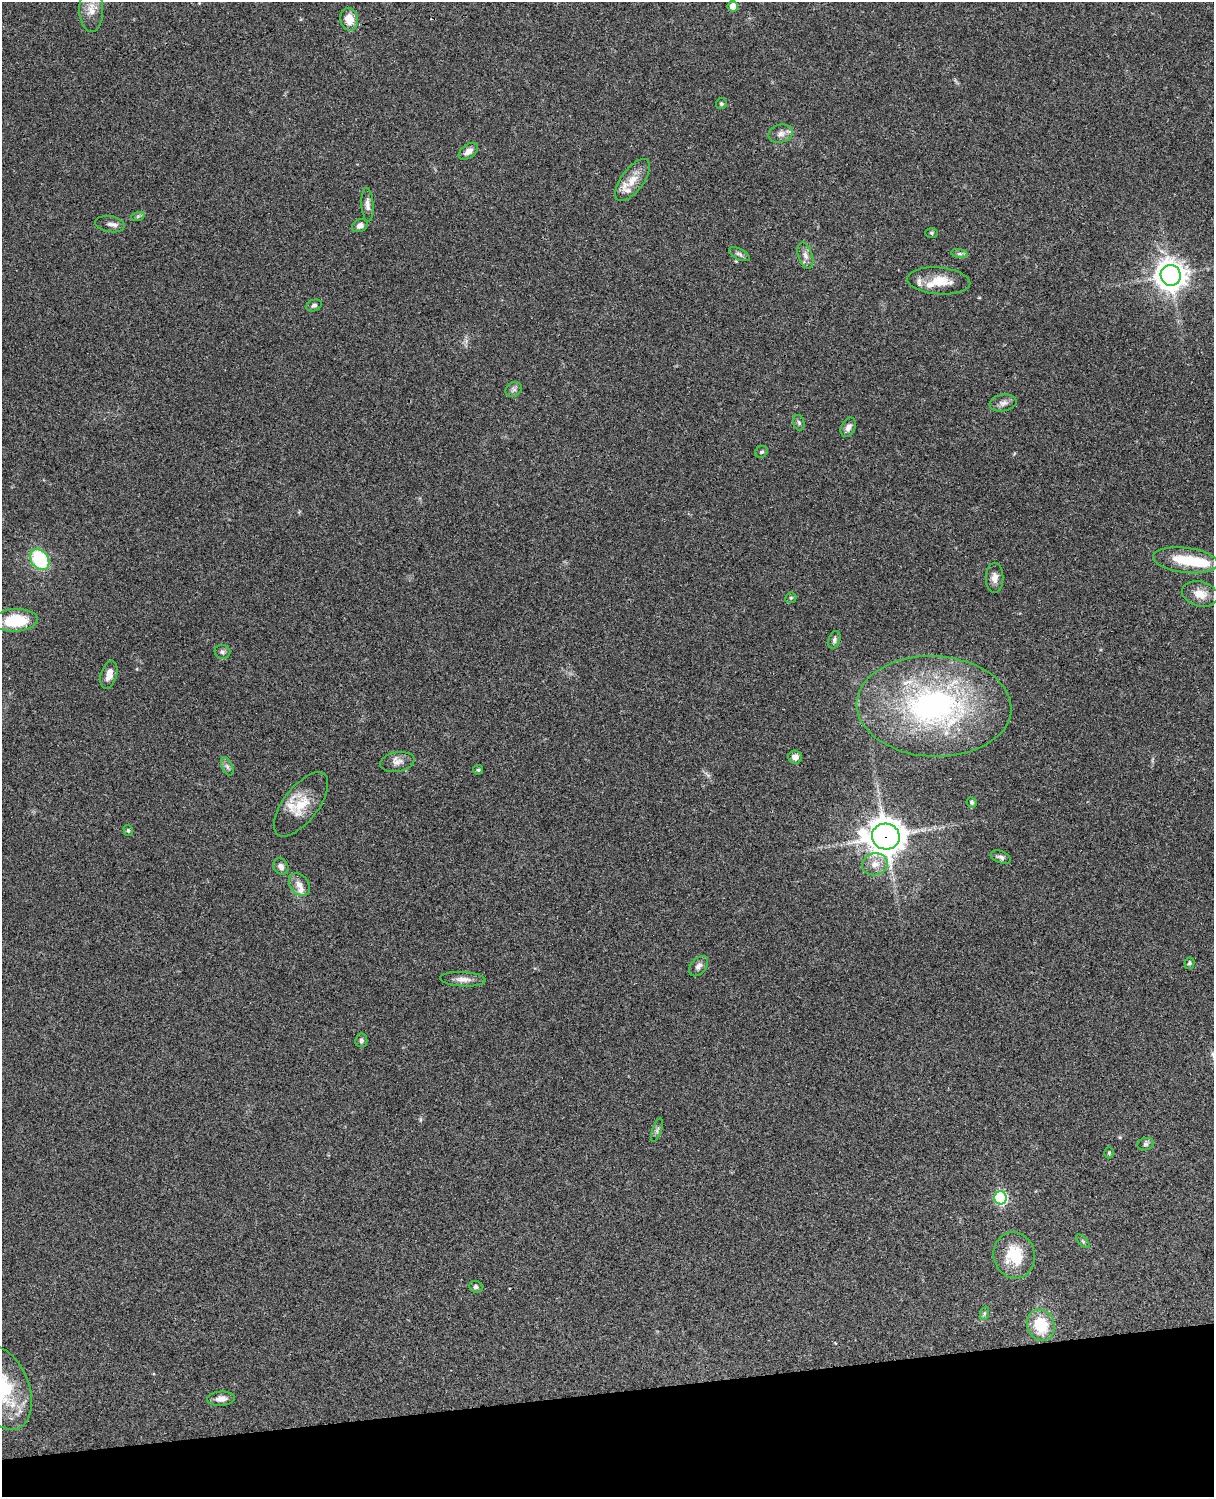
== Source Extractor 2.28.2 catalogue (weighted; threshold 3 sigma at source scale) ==
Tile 10 of 4 x 3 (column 2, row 3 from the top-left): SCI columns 1333-2544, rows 278-1772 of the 5088 x 4927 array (HDU 1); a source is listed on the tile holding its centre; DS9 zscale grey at full resolution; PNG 1216 x 1499 px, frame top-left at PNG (2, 2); each listed source drawn as its Kron ellipse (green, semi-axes under 4 px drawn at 4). Shown black and unused: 7% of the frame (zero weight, under 3 of 4 exposures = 6% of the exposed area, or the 3 px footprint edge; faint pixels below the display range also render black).
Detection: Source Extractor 2.28.2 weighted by HDU 2 'WHT'; one run over the whole footprint, this tile lists its part. Background 0.096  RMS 0.0063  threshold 0.0284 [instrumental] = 3 sigma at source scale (4.5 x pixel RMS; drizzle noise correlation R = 1.50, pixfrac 1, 0.05/0.05 arcsec/px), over >= 5 px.
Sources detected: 65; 1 inside a brighter object's white glare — neither listed nor drawn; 4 inside a brighter listed object's ellipse — not listed separately; the other 60 listed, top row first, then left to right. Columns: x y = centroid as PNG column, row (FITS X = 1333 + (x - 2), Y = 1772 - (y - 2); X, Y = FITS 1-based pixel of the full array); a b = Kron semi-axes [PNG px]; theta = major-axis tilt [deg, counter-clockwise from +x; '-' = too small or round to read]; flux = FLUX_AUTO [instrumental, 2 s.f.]
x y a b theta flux
733 6 5 5 - 6
91 10 22 12 -89 8.3
349 19 11 9 -80 8.6
721 104 6 5 - 1.1
781 134 12 9 15 3.8
468 151 11 6 37 3.8
632 180 25 11 53 10
367 205 17 6 -86 3.3
138 216 7 4 19 1.2
110 224 15 8 -9 3.2
360 226 8 6 25 2.6
931 233 6 5 - 0.95
739 254 11 5 -26 1.8
959 254 8 4 -8 1.6
805 256 13 7 -71 3.5
1171 275 10 10 - 760
939 281 32 13 -5 14
314 305 8 5 21 1.4
514 389 9 7 27 1.9
1003 403 13 8 10 3.3
799 423 8 5 -74 1.3
848 427 10 7 63 3
761 452 7 5 30 1.2
40 559 11 8 -54 43
1185 560 33 12 -7 22
995 578 15 9 89 4.3
1200 594 18 12 -15 8
791 598 6 5 - 0.91
15 620 22 11 3 26
834 640 9 5 71 1.8
222 652 8 7 - 1.6
109 675 14 8 75 5.6
934 706 77 50 -3 160
795 757 7 6 - 3.2
397 762 17 9 10 4.4
227 766 10 5 -63 1.9
478 770 5 4 - 0.74
972 802 5 5 - 1.2
301 804 38 17 52 16
128 830 6 4 -75 0.91
886 836 14 13 - 1200
1001 857 10 6 -22 2.1
875 864 13 11 13 6.1
281 866 8 7 - 3
299 885 12 9 -52 4.5
1190 963 6 4 78 1.2
699 966 12 7 49 2.8
463 979 23 7 -3 4.7
361 1040 7 6 - 1.7
657 1130 12 4 71 1.7
1146 1144 8 6 15 1.5
1109 1153 5 4 - 0.78
1000 1198 6 6 - 83
1083 1241 8 3 -45 0.89
1014 1255 23 20 -76 22
476 1287 7 6 - 1.6
985 1313 7 4 70 1.3
1041 1325 16 13 -68 21
2 1388 44 27 -68 49
221 1399 14 7 4 3.6
Overlapping masked pixels (flux is a lower limit): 1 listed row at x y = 886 836
Isophote crosses this tile's border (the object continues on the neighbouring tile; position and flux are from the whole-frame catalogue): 1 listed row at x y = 2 1388